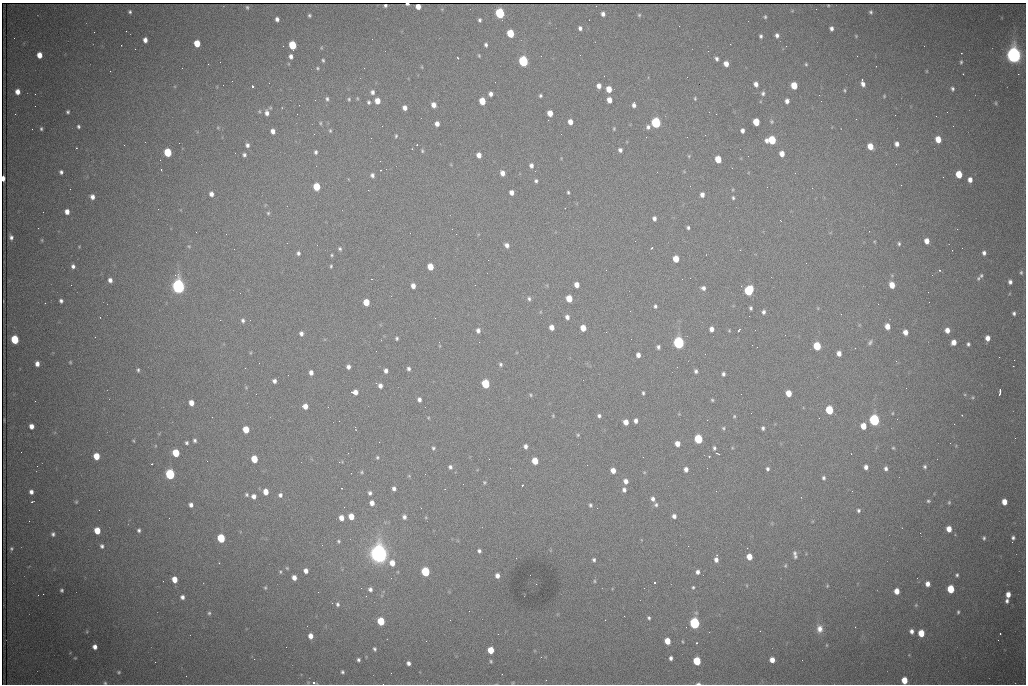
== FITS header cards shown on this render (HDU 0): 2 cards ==
NAXIS1  =                 1024 /fastest changing axis
NAXIS2  =                  682 /next to fastest changing axis

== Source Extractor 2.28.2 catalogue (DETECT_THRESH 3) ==
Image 1024 x 682 px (HDU 0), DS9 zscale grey, 1 PNG px = 1 image px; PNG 1028 x 686 px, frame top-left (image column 1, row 682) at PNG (2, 3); no overlay
Background 1910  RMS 26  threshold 78.1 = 3 sigma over >= 5 px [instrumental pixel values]
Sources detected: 429; all 429 listed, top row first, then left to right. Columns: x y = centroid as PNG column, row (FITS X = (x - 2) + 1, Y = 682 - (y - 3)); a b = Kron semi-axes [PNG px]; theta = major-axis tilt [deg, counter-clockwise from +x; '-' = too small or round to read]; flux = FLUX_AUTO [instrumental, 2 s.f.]
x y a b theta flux
407 4 3 3 - 4.4e+03
828 5 3 2 - 1.6e+03
385 6 4 3 - 2.3e+03
247 7 4 3 - 2.3e+03
418 7 5 4 - 1.4e+04
816 9 2 2 - 9.7e+02
792 11 6 3 19 1.6e+03
130 12 4 4 - 3.1e+03
871 12 4 4 - 3.0e+03
500 13 6 5 - 2.0e+05
603 14 4 4 - 6.9e+03
309 15 3 3 - 2.7e+03
639 15 4 4 - 2.2e+03
765 17 4 4 - 2.3e+03
277 19 4 4 - 6.0e+03
480 20 4 3 - 3.5e+03
580 28 4 4 - 4.9e+03
831 28 4 4 - 5.9e+03
94 32 3 2 - 1.4e+03
510 33 5 5 - 6.5e+04
777 35 5 4 - 5.5e+03
761 36 4 3 - 3.5e+03
856 36 4 3 - 1.6e+03
14 38 3 2 - 1.3e+03
372 39 2 2 - 9.8e+02
145 40 5 4 - 9.2e+03
197 43 5 5 - 3.7e+04
292 45 6 5 - 8.5e+04
486 45 5 4 - 3.8e+03
961 53 2 2 - 8.2e+02
39 55 5 4 - 2.0e+04
479 55 4 3 - 2.0e+03
1014 55 7 6 - 1.3e+06
291 56 4 4 - 6.5e+03
857 56 2 2 - 2.3e+03
458 58 3 2 - 2.5e+03
717 59 4 4 - 4.4e+03
323 60 4 3 - 2.5e+03
523 61 6 5 - 2.5e+05
961 62 5 3 - 2.6e+03
208 64 2 2 - 3.2e+03
726 64 5 4 - 1.4e+04
806 64 4 3 - 2.0e+03
422 67 5 3 - 1.5e+03
317 68 4 4 - 2.1e+03
110 71 2 2 - 8.1e+02
927 71 4 3 - 1.4e+03
963 74 2 2 - 1.1e+03
1018 74 2 2 - 1.5e+04
687 77 2 2 - 1.0e+03
862 79 3 2 - 4.1e+03
495 82 2 2 - 8.1e+02
756 84 5 4 - 8.8e+03
863 84 6 4 -59 7.0e+03
252 86 3 3 - 9.1e+04
599 86 5 4 - 1.0e+04
794 86 5 5 - 4.0e+04
609 89 5 4 - 2.3e+04
952 89 5 4 - 3.8e+03
844 90 5 3 - 2.1e+03
17 92 5 4 - 1.4e+04
372 92 5 5 - 5.6e+03
763 93 5 4 - 4.0e+03
491 94 4 4 - 7.3e+03
540 96 3 3 - 2.8e+03
884 96 3 3 - 1.7e+03
357 98 5 3 - 1.6e+03
695 98 4 3 - 2.0e+03
327 99 6 5 - 3.8e+03
349 99 4 4 - 2.2e+03
609 100 5 4 - 1.6e+04
377 101 5 5 - 1.9e+04
482 101 5 5 - 3.9e+04
787 101 5 4 - 8.1e+03
821 101 2 2 - 7.0e+02
369 102 5 4 - 3.1e+03
996 103 5 4 - 2.1e+03
434 105 5 4 - 1.2e+04
634 105 5 4 - 6.8e+03
405 108 5 4 - 9.6e+03
68 112 4 3 - 3.2e+03
947 112 2 2 - 3.1e+03
267 113 8 6 -81 9.1e+03
550 113 5 4 - 2.0e+04
15 114 2 2 - 1.1e+03
297 114 2 2 - 2.3e+03
716 114 2 2 - 9.6e+02
895 115 2 2 - 7.4e+02
570 122 5 4 - 1.4e+04
756 122 5 5 - 4.5e+04
772 122 6 5 - 2.9e+03
320 123 4 4 - 2.0e+03
656 123 6 5 - 2.3e+05
437 124 4 4 - 9.1e+03
382 126 3 2 - 1.6e+03
953 126 2 2 - 8.2e+02
78 127 4 4 - 3.3e+03
648 127 5 5 - 5.4e+03
218 128 6 4 0 2.1e+03
41 129 5 4 - 2.9e+03
614 129 4 3 - 1.9e+03
273 131 5 4 - 9.7e+03
330 131 5 4 - 2.4e+03
742 131 4 4 - 6.4e+03
396 136 4 3 - 2.1e+03
938 139 5 4 - 2.9e+04
772 140 7 5 2 8.6e+04
179 143 2 2 - 3.9e+03
897 144 4 4 - 7.8e+03
124 145 3 2 - 1.8e+03
247 145 5 5 - 5.2e+03
870 146 5 5 - 2.4e+04
76 148 2 2 - 1.1e+03
620 150 4 4 - 5.5e+03
422 151 5 3 - 2.2e+03
168 152 5 5 - 8.7e+04
316 152 5 4 - 3.8e+03
235 153 3 2 - 1.4e+03
782 154 5 4 - 1.5e+04
244 155 4 4 - 3.8e+03
479 155 5 4 - 1.2e+04
689 156 5 4 - 1.9e+03
718 159 6 5 - 4.2e+04
896 164 3 2 - 1.5e+03
531 165 6 5 - 6.7e+03
161 169 3 2 - 1.5e+03
381 170 2 2 - 9.5e+02
61 172 4 4 - 4.3e+03
502 173 5 4 - 1.1e+04
959 174 5 5 - 4.2e+04
372 175 6 5 - 5.0e+03
3 178 5 3 - 1.3e+04
970 180 5 4 - 1.0e+04
536 181 5 4 - 3.5e+03
901 185 2 2 - 1.6e+03
317 187 5 5 - 4.8e+04
812 188 3 2 - 3.2e+03
368 190 2 2 - 8.6e+03
511 192 5 4 - 1.0e+04
568 192 3 3 - 2.4e+03
211 194 5 5 - 8.6e+03
702 195 5 4 - 8.2e+03
92 197 5 4 - 8.9e+03
733 198 5 4 - 2.7e+03
67 212 5 4 - 1.2e+04
268 213 5 5 - 2.5e+03
654 218 4 4 - 5.8e+03
780 220 3 2 - 2.4e+03
688 228 4 3 - 3.3e+03
196 232 2 2 - 8.1e+02
11 237 5 4 - 5.6e+03
42 240 5 3 - 1.7e+03
927 241 5 4 - 1.4e+04
899 244 5 4 - 2.8e+03
507 245 6 5 - 7.8e+03
189 246 5 4 - 2.0e+03
79 247 4 3 - 1.2e+03
651 248 3 2 - 2.0e+03
340 249 5 5 - 3.2e+03
740 250 2 2 - 1.4e+03
298 253 4 4 - 4.2e+03
984 253 5 4 - 5.4e+03
332 255 4 4 - 1.9e+03
676 259 5 5 - 3.1e+04
488 260 2 2 - 2.1e+03
806 263 2 2 - 1.2e+03
73 266 5 4 - 5.3e+03
331 266 4 3 - 2.2e+03
430 267 5 5 - 2.9e+04
606 270 3 2 - 1.4e+03
940 270 3 3 - 2.7e+03
1021 272 6 5 - 3.3e+03
932 275 2 2 - 1.2e+03
981 276 5 5 - 2.8e+03
978 278 6 5 - 3.0e+03
371 279 2 2 - 1.3e+03
110 280 5 4 - 7.7e+03
1010 282 5 4 - 6.0e+03
71 285 2 2 - 7.0e+03
577 285 5 4 - 1.4e+04
892 285 5 4 - 2.4e+04
178 286 7 5 -81 9.4e+05
413 286 5 4 - 1.1e+04
703 288 6 5 - 5.8e+03
749 290 6 5 - 1.6e+05
240 293 2 2 - 7.7e+02
569 298 5 5 - 3.9e+04
529 299 6 5 - 4.0e+03
61 301 4 4 - 4.5e+03
366 302 5 5 - 3.5e+04
878 304 2 2 - 1.1e+03
655 306 4 3 - 3.3e+03
751 308 4 3 - 3.3e+03
764 312 5 4 - 4.7e+03
1014 313 5 4 - 4.1e+03
841 314 3 2 - 2.6e+03
567 317 5 4 - 7.0e+03
220 320 2 2 - 9.5e+02
243 320 6 4 -76 4.3e+03
887 326 5 4 - 1.7e+04
552 327 5 4 - 1.4e+04
583 328 5 4 - 2.5e+04
711 329 5 4 - 9.9e+03
729 330 4 4 - 1.8e+03
755 330 2 2 - 1.4e+03
947 330 5 5 - 1.3e+04
478 331 6 5 - 6.7e+03
738 331 4 2 - 2.5e+03
905 332 5 4 - 1.2e+04
301 333 5 4 - 6.2e+03
95 337 2 2 - 8.8e+02
397 338 4 4 - 2.9e+03
987 338 5 4 - 1.2e+04
15 339 5 5 - 8.7e+04
870 342 8 5 51 4.1e+03
954 342 5 4 - 1.3e+04
679 343 6 5 - 4.5e+05
968 344 4 4 - 3.7e+03
752 345 2 2 - 4.2e+03
817 346 5 5 - 7.6e+04
658 347 4 4 - 4.4e+03
855 348 2 2 - 9.2e+02
839 353 5 4 - 1.1e+04
638 355 5 4 - 9.3e+03
999 357 2 2 - 9.2e+02
1014 360 2 2 - 2.4e+03
70 362 3 3 - 1.8e+03
259 363 2 2 - 1.8e+03
37 364 5 4 - 9.6e+03
500 364 5 5 - 3.4e+03
1013 366 2 2 - 2.2e+04
348 367 4 4 - 6.4e+03
409 369 4 4 - 4.5e+03
138 370 5 3 - 2.9e+03
386 371 4 4 - 6.3e+03
696 371 5 4 - 4.6e+03
311 373 5 4 - 8.0e+03
723 374 4 4 - 4.4e+03
288 375 2 2 - 1.5e+03
274 381 4 4 - 6.0e+03
485 384 5 5 - 1.0e+05
380 386 5 4 - 8.0e+03
246 387 5 3 - 1.5e+03
355 392 5 4 - 1.7e+04
1000 392 6 3 80 8.5e+03
643 393 5 3 - 2.8e+03
789 393 5 4 - 2.6e+04
256 394 3 2 - 1.7e+03
741 394 2 2 - 7.6e+02
530 395 6 4 -26 2.4e+03
973 397 4 4 - 1.9e+03
419 399 4 4 - 6.1e+03
712 400 4 4 - 2.4e+03
35 401 2 2 - 1.7e+03
191 403 5 4 - 1.5e+04
305 406 5 5 - 1.4e+04
829 410 5 5 - 9.4e+04
892 413 4 3 - 1.5e+03
679 414 4 4 - 1.6e+03
553 416 4 3 - 1.5e+03
599 416 4 4 - 4.1e+03
734 416 5 4 - 2.1e+03
212 417 2 2 - 7.6e+02
897 419 2 2 - 1.0e+03
707 420 2 2 - 8.2e+02
874 420 6 5 - 3.5e+05
339 421 3 2 - 1.2e+03
636 421 4 4 - 7.2e+03
626 422 5 4 - 1.6e+04
954 424 2 2 - 9.7e+03
31 426 5 4 - 1.2e+04
863 426 5 5 - 2.7e+04
723 428 5 5 - 2.7e+03
763 428 5 4 - 3.9e+03
246 430 5 5 - 3.6e+04
578 435 5 4 - 2.2e+03
698 439 5 5 - 1.1e+05
195 440 4 4 - 3.7e+03
133 441 4 3 - 1.7e+03
379 442 2 2 - 7.9e+02
186 443 4 4 - 3.1e+03
677 444 5 4 - 1.5e+04
525 446 4 4 - 6.0e+03
433 448 4 4 - 2.9e+03
714 448 5 4 - 3.3e+03
893 448 4 3 - 1.8e+03
176 453 5 5 - 5.4e+04
717 453 5 2 - 2.5e+03
96 456 5 5 - 3.3e+04
709 456 3 3 - 1.6e+03
377 457 5 5 - 2.8e+03
254 459 5 5 - 4.5e+04
535 461 5 5 - 3.3e+04
152 464 3 2 - 2.7e+03
587 465 2 2 - 5.7e+03
925 466 5 5 - 3.3e+03
450 467 5 5 - 4.4e+03
866 467 5 4 - 7.5e+03
886 468 5 4 - 4.9e+03
686 469 5 4 - 8.5e+03
767 469 4 4 - 3.7e+03
613 470 5 4 - 1.5e+04
362 472 6 4 -23 2.6e+03
644 472 5 4 - 1.7e+03
170 474 6 5 - 2.3e+05
409 476 5 4 - 1.7e+03
823 478 5 4 - 3.9e+03
626 481 5 5 - 9.4e+03
484 482 4 4 - 2.1e+03
463 484 2 2 - 1.3e+03
522 485 3 2 - 4.3e+03
394 489 4 4 - 5.7e+03
624 490 5 4 - 6.0e+03
716 491 3 2 - 2.3e+03
852 491 3 2 - 1.7e+03
31 492 5 4 - 7.2e+03
266 492 5 4 - 1.9e+04
370 493 5 5 - 4.7e+03
247 495 6 4 -48 2.8e+03
280 495 5 5 - 5.2e+03
254 496 5 5 - 8.9e+03
653 499 6 5 - 6.7e+03
32 501 3 2 - 1.5e+03
928 501 5 4 - 2.6e+03
76 502 4 3 - 1.9e+03
949 502 5 4 - 2.1e+03
1004 502 5 4 - 2.1e+04
372 503 5 5 - 1.1e+04
191 505 5 4 - 6.9e+03
590 505 5 4 - 3.2e+03
656 505 5 5 - 3.8e+03
344 507 2 2 - 4.2e+03
421 508 2 2 - 8.0e+02
99 510 2 2 - 8.6e+02
858 510 5 5 - 3.8e+03
351 516 5 5 - 2.4e+04
674 516 5 4 - 6.7e+03
404 517 6 5 - 5.6e+03
341 518 5 4 - 1.6e+04
29 521 2 2 - 7.2e+02
949 529 5 4 - 1.9e+04
139 530 4 4 - 3.6e+03
97 531 5 5 - 3.3e+04
53 534 4 4 - 4.0e+03
221 538 5 5 - 9.7e+04
984 538 4 3 - 2.9e+03
1013 538 5 5 - 5.1e+03
338 541 4 4 - 2.5e+03
102 546 5 4 - 4.3e+03
747 548 2 2 - 1.1e+03
11 549 5 4 - 2.7e+03
479 551 4 4 - 4.1e+03
795 553 7 6 - 4.7e+03
379 554 8 7 - 1.7e+06
795 556 5 4 - 2.9e+03
749 557 5 4 - 2.2e+04
716 559 7 5 87 9.2e+03
594 560 4 4 - 3.5e+03
219 563 3 3 - 1.6e+03
392 563 6 5 - 1.9e+04
785 565 6 4 87 2.3e+03
287 568 5 4 - 2.1e+03
306 571 4 4 - 9.8e+03
280 572 6 4 -88 2.6e+03
425 572 5 5 - 1.3e+05
698 572 5 5 - 6.1e+03
957 575 4 3 - 3.0e+03
497 576 5 4 - 8.9e+03
294 578 5 4 - 1.1e+04
174 579 5 5 - 2.2e+04
594 581 5 3 - 1.8e+03
654 583 3 3 - 1.0e+05
536 584 2 2 - 1.0e+03
927 584 5 4 - 1.1e+04
827 586 5 3 - 1.8e+03
693 587 4 4 - 2.3e+03
265 588 5 4 - 2.2e+03
361 588 2 2 - 6.8e+02
644 588 2 2 - 1.0e+03
370 589 5 4 - 5.2e+03
951 589 5 5 - 6.5e+04
61 590 4 3 - 3.0e+03
897 591 5 4 - 1.8e+04
43 594 2 2 - 9.7e+03
1008 594 5 4 - 1.4e+04
366 596 2 2 - 1.1e+03
182 597 5 5 - 6.8e+03
1007 601 5 4 - 4.7e+03
338 604 5 4 - 3.5e+03
916 605 5 5 - 2.2e+03
958 612 5 3 - 2.5e+03
209 613 5 4 - 3.0e+03
624 616 2 2 - 7.5e+02
649 618 4 3 - 2.9e+03
605 620 2 2 - 8.3e+02
381 621 5 5 - 6.8e+04
695 623 6 5 - 3.3e+05
686 627 2 2 - 1.0e+03
820 629 10 8 -85 1.4e+04
87 631 5 3 - 1.7e+03
911 631 5 5 - 7.2e+03
921 633 5 5 - 4.1e+04
1000 633 2 2 - 1.6e+03
310 636 5 4 - 1.2e+04
998 640 3 2 - 1.3e+03
667 641 5 5 - 2.5e+04
682 641 5 2 - 1.5e+03
697 643 3 2 - 1.8e+03
827 645 5 3 - 1.5e+03
95 647 4 4 - 9.0e+03
374 649 4 4 - 3.1e+03
491 650 5 5 - 3.4e+04
541 657 3 2 - 7.6e+02
75 658 4 3 - 1.6e+03
671 658 4 3 - 5.2e+03
254 659 2 2 - 5.7e+03
358 660 4 3 - 3.6e+03
772 660 5 4 - 1.6e+04
491 661 5 3 - 2.2e+03
697 661 5 5 - 8.7e+04
155 662 2 2 - 9.7e+02
408 663 4 4 - 6.0e+03
119 672 6 5 - 2.7e+03
342 672 4 3 - 3.1e+03
391 673 2 2 - 8.2e+02
904 680 5 4 - 3.4e+04
105 683 5 5 - 2.8e+03
314 683 5 3 - 5.1e+03
698 683 5 3 - 3.7e+03
At the frame edge (FLAGS 8, measured only in part): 6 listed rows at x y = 407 4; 3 178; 904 680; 105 683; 314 683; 698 683

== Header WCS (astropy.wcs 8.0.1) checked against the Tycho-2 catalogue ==
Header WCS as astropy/WCSLIB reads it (CRVAL/CRPIX/CD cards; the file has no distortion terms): RA---TAN/DEC--TAN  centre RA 06:56:20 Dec +31:26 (104.08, +31.44 deg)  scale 1.44 arcsec/px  FOV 24.5' x 16.3'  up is -93 deg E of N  parity flipped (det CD > 0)
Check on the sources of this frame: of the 60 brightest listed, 12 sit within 2.2 arcsec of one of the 17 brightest Tycho-2 stars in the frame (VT <= 13.07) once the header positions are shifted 0.50 arcsec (0.31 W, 0.39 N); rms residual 1.40 arcsec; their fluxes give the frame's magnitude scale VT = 24.94 - 2.5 log10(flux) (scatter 0.13 mag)
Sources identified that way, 12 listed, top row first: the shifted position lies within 2.2 arcsec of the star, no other Tycho-2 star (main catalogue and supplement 1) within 4.4 arcsec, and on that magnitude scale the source's flux lands within +1.5 / -3 mag of the star's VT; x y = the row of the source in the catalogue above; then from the Tycho-2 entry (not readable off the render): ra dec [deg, ICRS J2000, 3 dp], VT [Tycho-2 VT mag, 2 dp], TYC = Tycho-2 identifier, HIP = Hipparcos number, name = IAU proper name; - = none
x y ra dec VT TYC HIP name
523 61 103.952 +31.434 11.53 2437-424-1 - -
656 123 103.978 +31.488 11.51 2437-421-1 - -
772 140 103.984 +31.534 11.82 2437-428-1 - -
168 152 104.002 +31.294 13.07 2437-1012-1 - -
178 286 104.065 +31.301 9.89 2437-425-1 - -
749 290 104.055 +31.528 12.03 2437-1294-1 - -
679 343 104.081 +31.501 10.83 2437-37-1 - -
874 420 104.112 +31.580 11.47 2437-71-1 - -
170 474 104.152 +31.301 11.67 2437-646-1 - -
379 554 104.185 +31.385 8.52 2437-370-1 33393 -
425 572 104.192 +31.404 11.68 2437-91-1 - -
695 623 104.211 +31.512 11.03 2437-937-1 - -